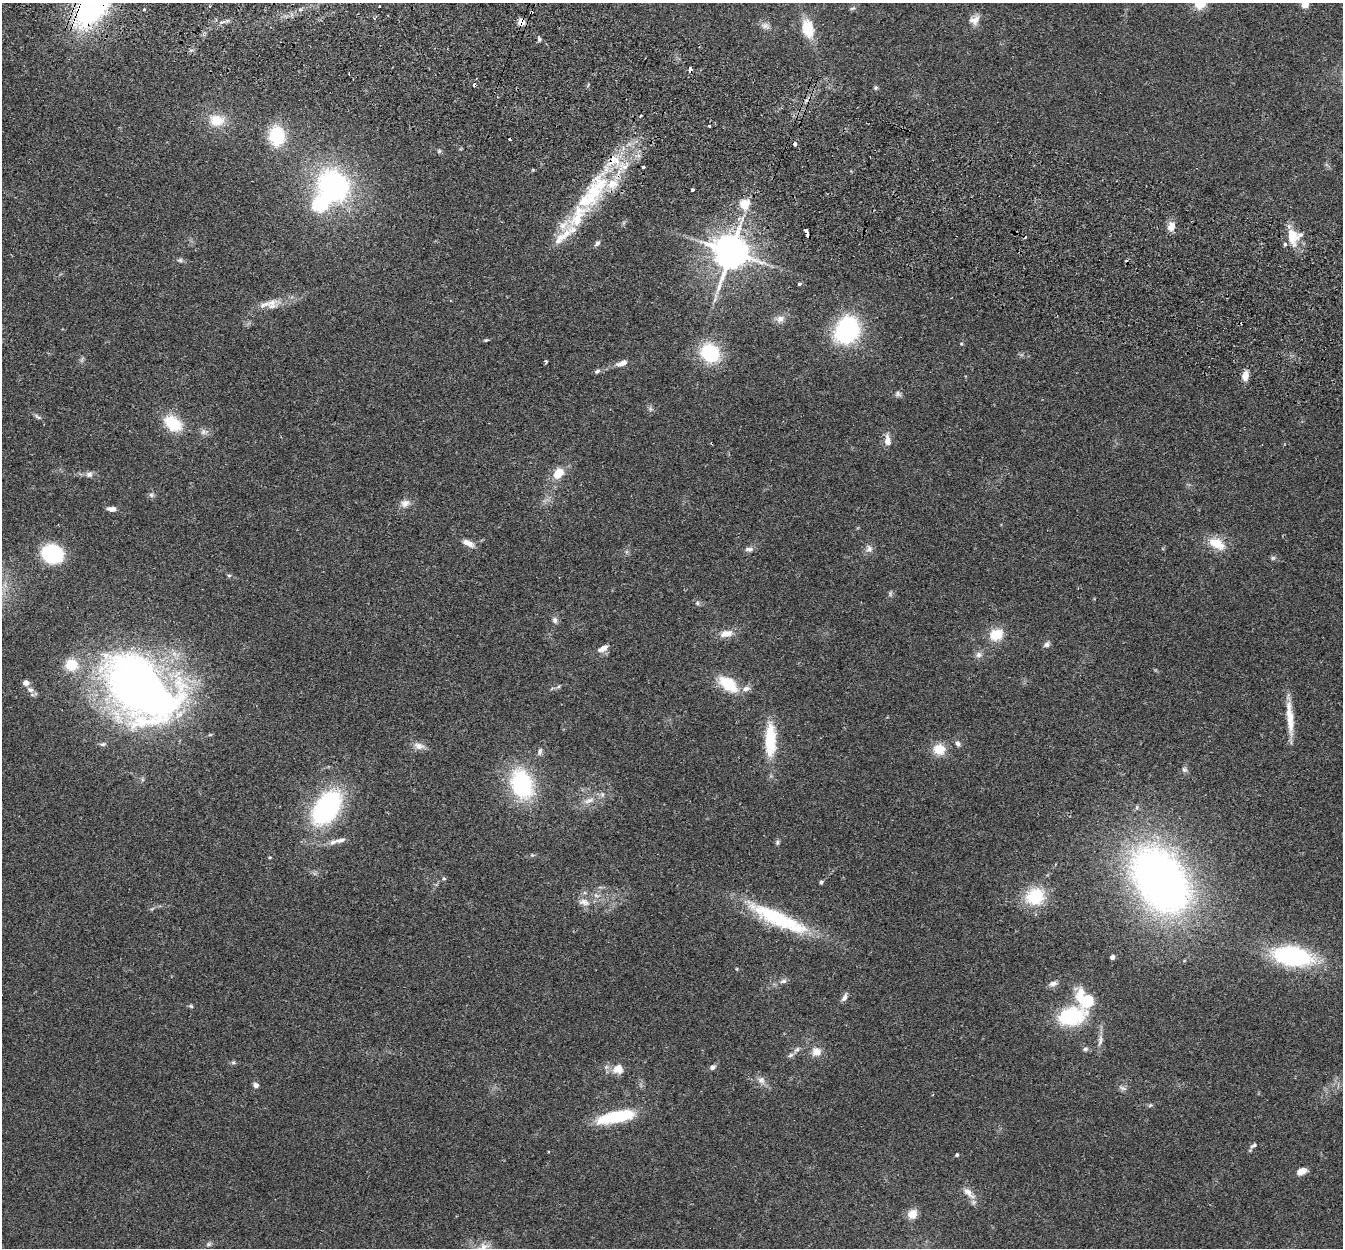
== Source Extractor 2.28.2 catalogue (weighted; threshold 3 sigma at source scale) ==
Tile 11 of 4 x 4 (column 3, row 3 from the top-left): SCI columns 2704-4044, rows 1436-2681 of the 5411 x 5490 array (HDU 1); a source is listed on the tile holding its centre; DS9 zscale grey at full resolution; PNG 1345 x 1250 px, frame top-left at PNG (2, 3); no overlay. Shown black and unused: <1% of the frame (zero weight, under 2 of 3 exposures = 3% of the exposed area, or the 3 px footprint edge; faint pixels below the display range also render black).
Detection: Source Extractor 2.28.2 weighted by HDU 2 'WHT'; one run over the whole footprint, this tile lists its part. Background 0.0645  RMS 0.0082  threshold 0.0369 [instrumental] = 3 sigma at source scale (4.5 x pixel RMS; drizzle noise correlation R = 1.50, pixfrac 1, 0.05/0.05 arcsec/px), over >= 5 px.
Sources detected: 139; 1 inside a brighter object's white glare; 7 cosmic-ray / hot-pixel residue — not listed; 10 inside a brighter listed object's ellipse — not listed separately; the other 121 listed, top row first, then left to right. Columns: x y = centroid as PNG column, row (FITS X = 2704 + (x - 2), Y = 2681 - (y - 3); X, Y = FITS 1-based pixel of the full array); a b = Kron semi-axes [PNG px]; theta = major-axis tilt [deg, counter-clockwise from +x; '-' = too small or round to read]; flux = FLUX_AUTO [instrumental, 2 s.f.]
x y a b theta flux
1200 4 14 12 32 13
1305 4 5 4 - 15
852 8 8 3 19 1.2
144 9 3 3 - 1.9
300 9 6 4 1 1.3
974 20 15 11 22 6.2
521 22 5 4 - 18
765 26 12 8 -18 3.8
808 28 19 11 -77 23
539 39 5 4 - 1.5
690 69 4 3 - 8.8
876 88 6 5 - 1.1
640 116 3 3 - 2.3
217 120 20 15 -5 16
277 136 19 15 -86 38
795 144 4 3 - 7.7
439 151 7 4 45 1.2
624 167 9 7 9 5
643 167 3 3 - 13
333 185 28 24 -42 150
692 190 3 3 - 4.3
593 193 46 21 76 48
744 204 5 5 - 36
563 225 19 10 51 11
1171 226 13 8 85 6.1
807 234 4 3 - 4.9
1293 236 19 15 -77 18
558 241 10 8 13 4.6
597 243 8 6 42 2.1
731 252 10 9 - 2100
180 260 9 4 -13 1.7
799 284 4 3 - 1.1
715 299 8 3 71 1.9
272 303 16 11 25 8.3
780 319 12 9 32 4.6
847 330 24 19 66 98
486 340 6 4 24 1
961 343 5 3 - 0.76
710 353 16 14 -39 57
546 362 4 3 - 1.7
622 363 12 6 20 5.7
597 371 8 5 27 1.8
1245 376 12 7 81 6.2
898 394 8 7 - 2.2
38 417 10 4 -40 1.9
173 423 19 13 -37 29
203 432 8 7 - 2.8
887 441 13 7 -87 6.2
558 473 11 8 49 14
89 474 9 8 - 3
151 495 7 5 -46 1.8
405 503 11 9 34 5.1
112 509 10 6 -5 4
468 543 16 7 -29 5.5
1217 544 25 13 -29 15
749 549 11 6 -1 2.8
869 549 10 8 -87 3.8
52 554 14 12 -20 83
1273 558 7 5 43 1.4
229 575 6 4 -1 1
890 593 7 4 -90 1.4
697 603 6 4 -89 1.2
555 620 9 7 -74 2.7
726 633 18 10 11 7.8
996 635 15 13 21 16
1047 644 8 6 54 2.4
603 648 13 7 28 5.2
978 655 8 7 - 3
71 665 15 14 - 17
26 683 5 5 - 5
728 684 26 14 -36 25
140 688 78 49 -42 580
30 690 10 6 -18 3
1290 717 46 7 -85 16
770 740 43 13 90 32
958 743 7 5 -73 2.3
103 744 8 5 14 1.7
419 746 14 9 -15 5.3
939 749 15 13 -12 12
540 752 9 6 73 2.5
1184 770 8 5 -38 1.9
522 784 29 20 -71 78
589 801 17 6 19 5.7
327 808 31 18 57 140
340 840 15 6 11 4.2
777 842 7 5 89 1.6
532 855 5 5 - 0.94
444 879 6 4 -1 1
1160 880 52 35 -57 560
821 882 5 4 - 1.6
1035 896 23 19 22 32
584 902 16 9 -11 6
778 919 79 17 -25 70
1292 956 28 15 -8 120
1112 957 4 4 - 3.5
783 981 10 5 16 2.5
1053 983 11 6 12 3.3
844 998 10 6 56 3
1087 1000 10 7 -40 71
191 1006 6 4 -45 1.1
1071 1016 30 18 13 52
1100 1041 15 6 81 4.1
797 1049 8 5 29 2.2
1085 1049 7 5 10 1.7
817 1052 11 10 - 7.8
791 1055 9 5 27 2.1
233 1062 6 5 - 1.4
712 1067 8 6 33 2.4
618 1069 13 12 - 9.2
761 1080 11 9 -43 4.5
256 1085 7 6 - 2.4
1122 1088 11 5 -25 2.3
1150 1105 7 4 44 1.1
616 1117 34 10 11 55
1254 1145 10 5 35 2
957 1155 4 4 - 1.5
1301 1171 11 6 21 6.8
968 1193 20 8 -44 6.7
912 1214 12 10 31 7.2
208 1244 6 5 - 1.6
482 1248 19 9 26 7.3
Overlapping masked pixels (flux is a lower limit): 4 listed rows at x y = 521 22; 690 69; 795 144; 807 234
Isophote crosses this tile's border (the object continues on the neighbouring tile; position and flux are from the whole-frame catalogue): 3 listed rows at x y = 1200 4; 1305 4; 482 1248